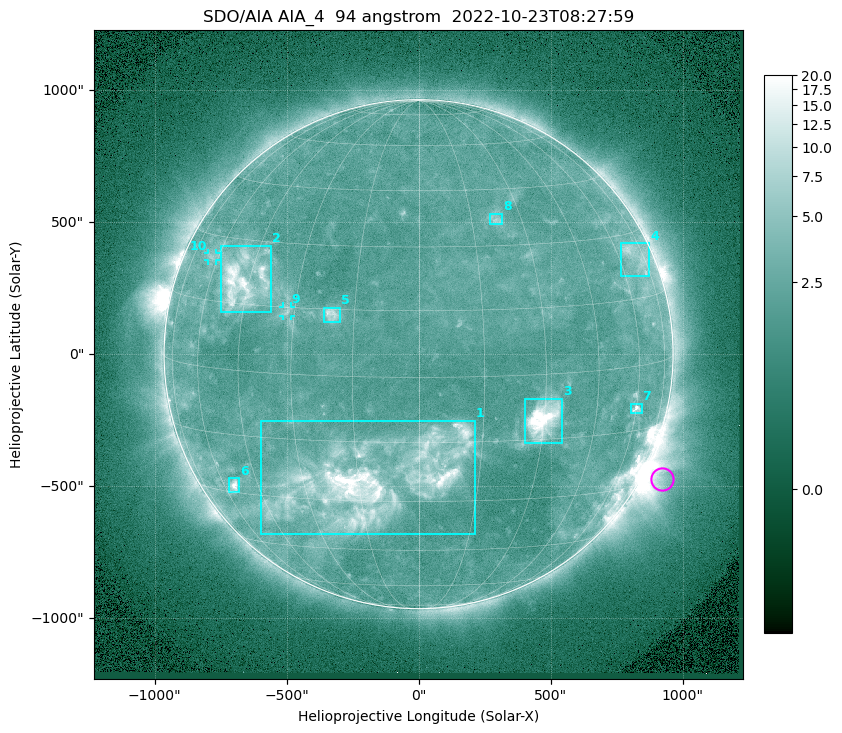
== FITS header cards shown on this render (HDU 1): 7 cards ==
TELESCOP= 'SDO/AIA '           / For AIA: SDO/AIA
INSTRUME= 'AIA_4   '           / For AIA: AIA_ATA1, AIA_ATA2, AIA_ATA3 or AIA_AT
WAVELNTH=                   94 / [angstrom] Wavelength
WAVEUNIT= 'angstrom'           / Wavelength unit: angstrom
DATE-OBS= '2022-10-23T08:27:59.121' / [ISO] Date when observation started; ISO 8
CTYPE1  = 'HPLN-TAN'           / CTYPE1: HPLN
CTYPE2  = 'HPLT-TAN'           / CTYPE2: HPLT

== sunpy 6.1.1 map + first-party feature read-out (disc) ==
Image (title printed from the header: SDO/AIA AIA_4  94 angstrom  2022-10-23T08:27:59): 1024 x 1024 px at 2.4 arcsec/px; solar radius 964 arcsec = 402 px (full disc in frame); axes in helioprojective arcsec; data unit not stated in the header (colour bar unlabelled)
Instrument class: DISC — disc imager (sunpy class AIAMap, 94 A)
Bright regions (active regions / flare kernels): reference = the median radial profile (limb darkening/brightening removed); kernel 9 px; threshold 5 sigma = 2.85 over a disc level ~2.16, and >= 1.15x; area >= 12 px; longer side >= 10 px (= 24 arcsec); searched inside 0.97 R_sun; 10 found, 10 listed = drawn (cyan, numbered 1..; 2 of them under ~33 arcsec drawn as corner ticks so the feature stays visible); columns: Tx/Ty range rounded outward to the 5 arcsec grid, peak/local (2 s.f.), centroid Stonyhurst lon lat
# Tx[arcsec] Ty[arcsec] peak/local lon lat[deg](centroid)
1 -600..215 -685..-250 12 -11 -25
2 -750..-560 155..410 8.6 -47 +20
3 400..545 -340..-165 15 +30 -10
4 765..875 295..420 3.6 +70 +24
5 -360..-295 120..175 4.8 -20 +14
6 -720..-680 -525..-470 7.4 -55 -28
7 805..845 -225..-185 5 +60 -10
8 265..320 490..535 3.2 +22 +37
9 -515..-485 145..180 2.7 -32 +14
10 -800..-765 355..385 2.6 -63 +25
Off-limb structures (1.02-1.3 R_sun): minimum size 162 px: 8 found; the strongest spans PA ~225..265 deg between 1.02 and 1.3 R_sun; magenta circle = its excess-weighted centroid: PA ~245 deg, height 1.07 R_sun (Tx ~925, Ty ~-470 arcsec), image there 3.8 x the reference